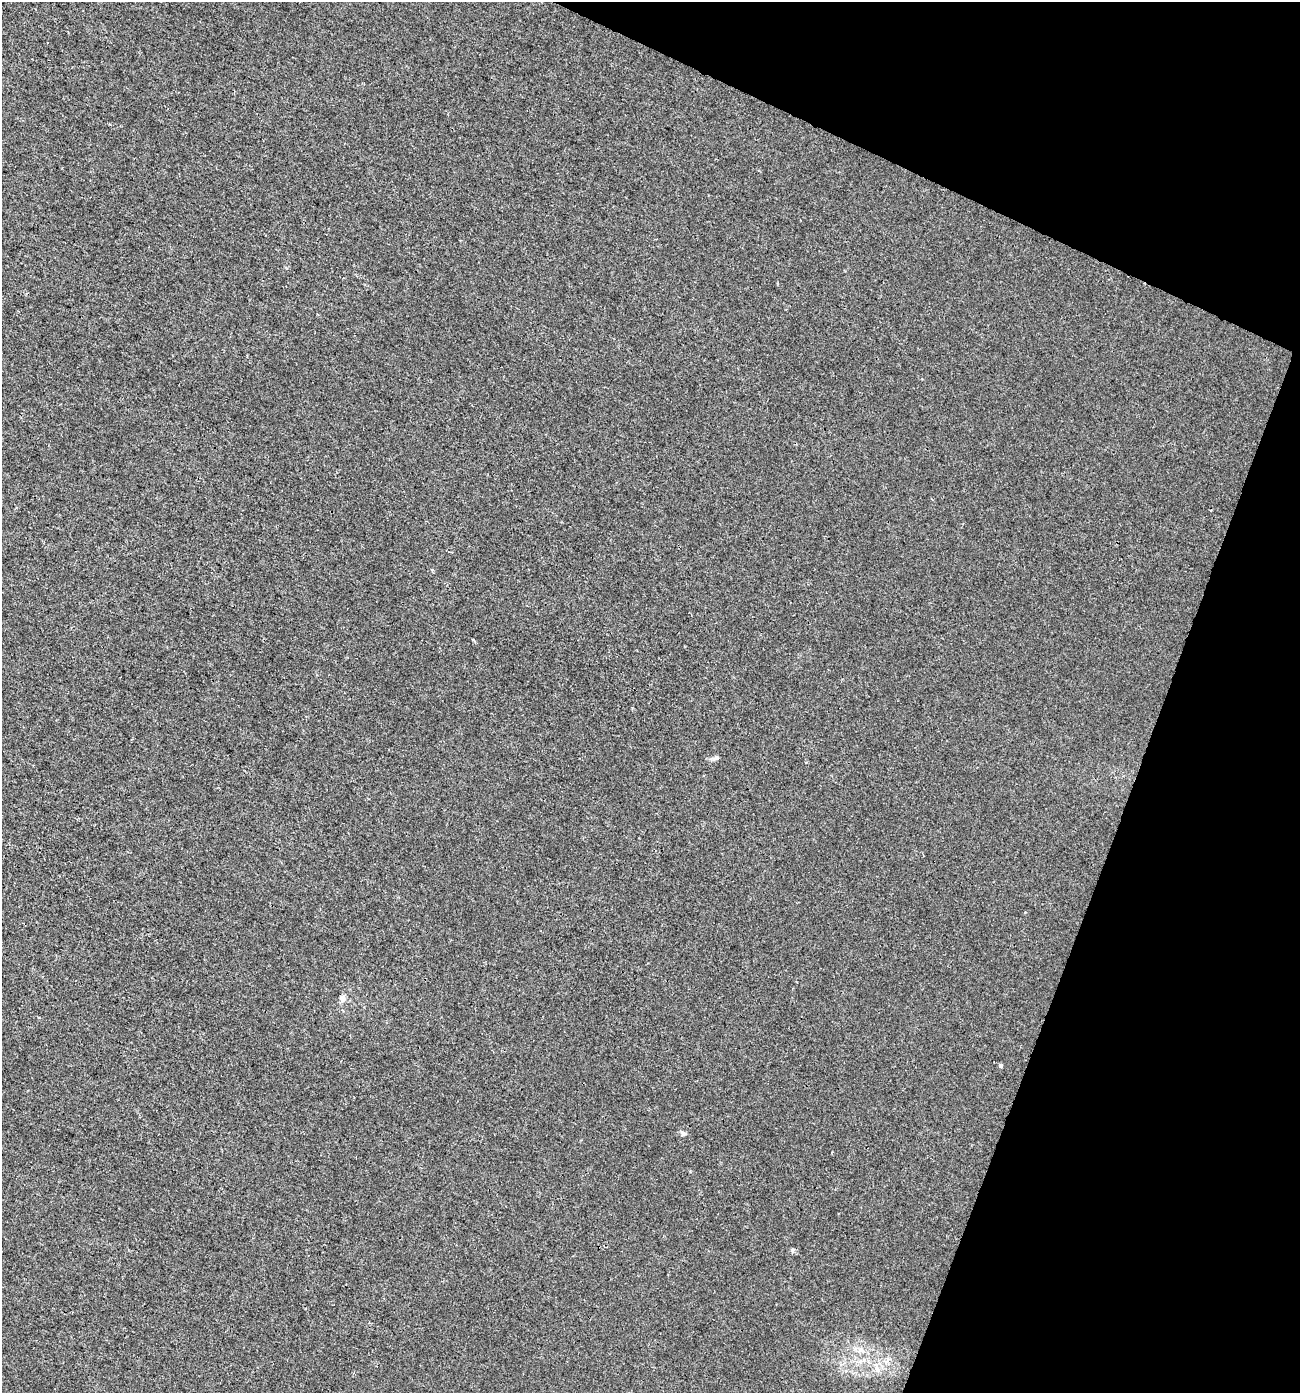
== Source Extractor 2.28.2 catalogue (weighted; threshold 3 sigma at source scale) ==
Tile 8 of 4 x 4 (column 4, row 2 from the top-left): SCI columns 4166-5463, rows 2821-4211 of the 5783 x 5630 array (HDU 1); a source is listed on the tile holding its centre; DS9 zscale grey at full resolution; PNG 1302 x 1395 px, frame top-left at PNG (2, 2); no overlay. Shown black and unused: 19% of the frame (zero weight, under 3 of 4 exposures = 4% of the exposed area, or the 3 px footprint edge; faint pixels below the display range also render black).
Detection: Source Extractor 2.28.2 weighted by HDU 2 'WHT'; one run over the whole footprint, this tile lists its part. Background 0.00112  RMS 0.0027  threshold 0.0123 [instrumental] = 3 sigma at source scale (4.5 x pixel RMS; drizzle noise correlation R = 1.50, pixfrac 1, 0.0396/0.0396 arcsec/px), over >= 5 px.
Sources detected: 7; all 7 listed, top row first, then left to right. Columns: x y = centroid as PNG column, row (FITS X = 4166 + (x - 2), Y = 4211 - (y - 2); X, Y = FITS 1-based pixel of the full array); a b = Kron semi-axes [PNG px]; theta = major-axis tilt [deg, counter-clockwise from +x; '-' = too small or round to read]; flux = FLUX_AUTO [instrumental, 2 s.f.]
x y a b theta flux
715 758 10 5 39 0.8
342 998 8 7 - 1.2
1000 1065 5 5 - 0.48
683 1133 7 6 - 0.65
793 1250 6 5 - 0.51
861 1350 8 8 - 1.2
877 1370 9 6 -77 1.2